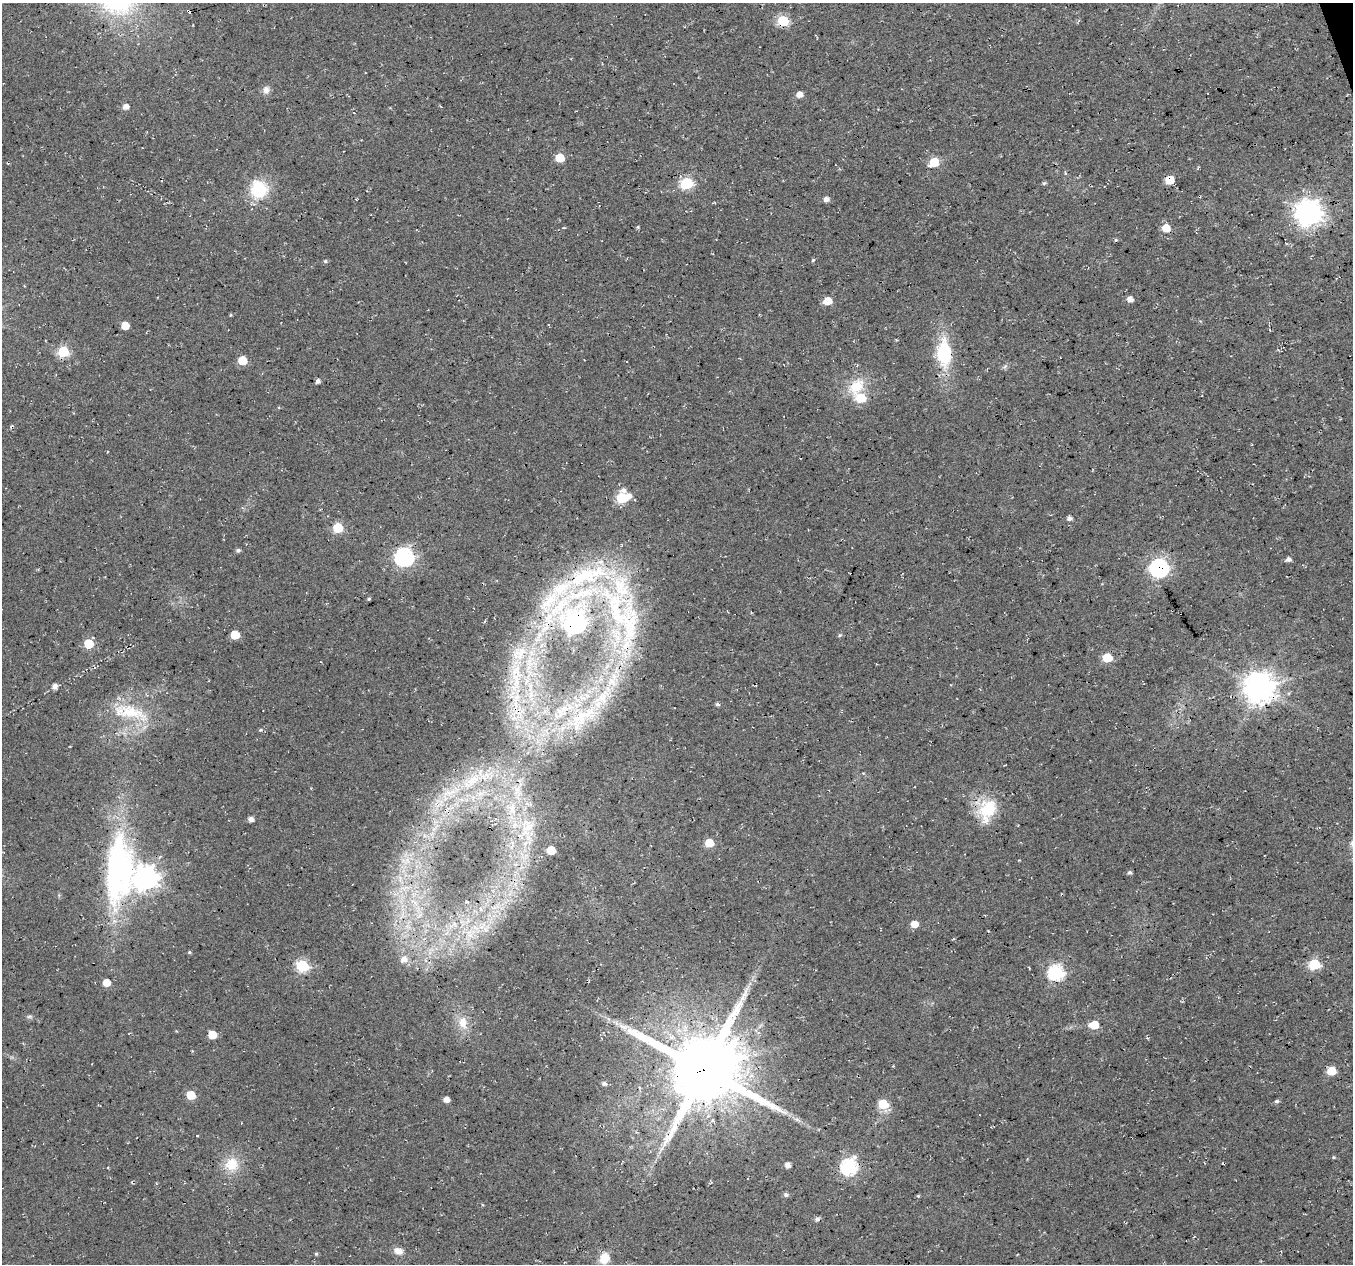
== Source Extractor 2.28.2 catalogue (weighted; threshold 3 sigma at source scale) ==
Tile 10 of 4 x 4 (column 2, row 3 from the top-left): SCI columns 1355-2705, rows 1381-2642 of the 5408 x 5234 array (HDU 1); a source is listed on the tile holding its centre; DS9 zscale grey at full resolution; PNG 1355 x 1266 px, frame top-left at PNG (2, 3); no overlay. Shown black and unused: <1% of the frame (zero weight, under 3 of 4 exposures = <1% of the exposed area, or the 3 px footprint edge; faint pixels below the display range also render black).
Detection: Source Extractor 2.28.2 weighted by HDU 2 'WHT'; one run over the whole footprint, this tile lists its part. Background 0.0181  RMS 0.0054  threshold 0.0244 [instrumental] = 3 sigma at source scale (4.5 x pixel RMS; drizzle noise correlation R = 1.50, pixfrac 1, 0.0396/0.0396 arcsec/px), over >= 5 px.
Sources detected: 112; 1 inside a brighter object's white glare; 3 cosmic-ray / hot-pixel residue — not listed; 11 inside a brighter listed object's ellipse — not listed separately; the other 97 listed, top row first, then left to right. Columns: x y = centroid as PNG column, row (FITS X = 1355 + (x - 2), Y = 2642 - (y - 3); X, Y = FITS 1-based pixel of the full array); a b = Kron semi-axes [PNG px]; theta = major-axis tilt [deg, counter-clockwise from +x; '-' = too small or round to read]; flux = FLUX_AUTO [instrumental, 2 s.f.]
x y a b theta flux
783 21 6 6 - 43
266 90 10 8 77 2.8
799 94 6 5 - 3.6
125 107 5 5 - 3.5
560 158 6 5 - 13
934 162 6 5 - 24
1170 180 6 5 - 17
686 183 7 6 - 51
1044 183 5 4 - 0.81
259 189 18 17 - 24
826 199 6 5 - 2.7
1309 213 9 8 - 520
638 227 4 3 - 0.6
1166 228 5 5 - 11
813 260 5 4 - 0.7
325 261 5 4 - 0.72
1130 299 5 5 - 3.6
827 301 6 5 - 11
230 315 5 3 - 0.52
125 326 5 5 - 10
63 352 6 6 - 42
944 353 29 15 -88 31
242 361 6 5 - 17
318 381 4 4 - 1.8
856 387 25 18 55 15
861 398 7 6 - 21
623 490 8 7 - 2.5
629 496 6 6 - 2.9
621 498 6 6 - 32
1069 518 5 4 - 2
338 528 6 6 - 29
238 550 5 5 - 1.4
404 557 8 7 - 200
1288 559 6 5 - 1.9
1159 568 7 7 - 200
587 575 80 28 16 70
369 599 4 3 - 0.76
616 608 67 23 -79 70
575 623 8 8 - 310
235 635 6 5 - 16
89 644 6 6 - 23
1107 658 6 5 - 21
515 675 40 12 79 21
611 681 11 9 -46 4.1
54 687 6 5 - 2.6
1259 688 10 9 - 860
717 704 6 4 -15 1.1
130 712 49 19 -16 26
582 716 42 19 37 32
514 718 7 6 - 2.4
260 730 4 4 - 0.63
473 780 19 10 30 8.4
517 789 11 5 52 2.1
449 793 17 5 12 4
988 809 25 21 33 21
251 819 5 4 - 2.9
528 826 19 15 87 10
709 843 6 5 - 13
551 850 6 5 - 16
117 868 81 35 88 120
1130 872 6 5 - 1.2
146 878 9 8 - 450
414 902 11 5 -28 2.7
467 902 5 3 - 0.82
497 906 7 4 -72 1.8
480 909 7 4 -88 1.3
914 924 5 5 - 6.8
486 929 14 8 49 5.6
469 934 15 9 -74 7.3
189 952 5 4 - 0.66
403 959 7 7 - 3.9
1314 964 6 6 - 43
302 966 6 6 - 59
1056 973 7 7 - 120
106 983 5 5 - 7.3
29 1016 7 4 19 0.92
463 1023 18 13 -84 8
1094 1025 6 5 - 17
623 1027 15 6 -27 4.1
212 1035 6 5 - 11
704 1070 24 22 -10 5100
1331 1071 6 5 - 15
604 1083 6 5 - 1.7
191 1095 6 5 - 15
446 1100 5 4 - 3.8
1276 1101 5 5 - 1.1
883 1104 6 6 - 24
1333 1157 5 3 - 0.49
231 1164 17 16 - 12
788 1165 5 4 - 2.6
849 1167 7 7 - 130
786 1195 5 5 - 1.5
918 1196 4 4 - 0.55
817 1219 5 5 - 1.8
398 1251 11 8 -18 3.8
316 1254 5 4 - 0.63
604 1258 10 9 - 10
Overlapping masked pixels (flux is a lower limit): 11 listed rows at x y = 783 21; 1170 180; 1166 228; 1159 568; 587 575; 575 623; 515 675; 1259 688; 117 868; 146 878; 704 1070